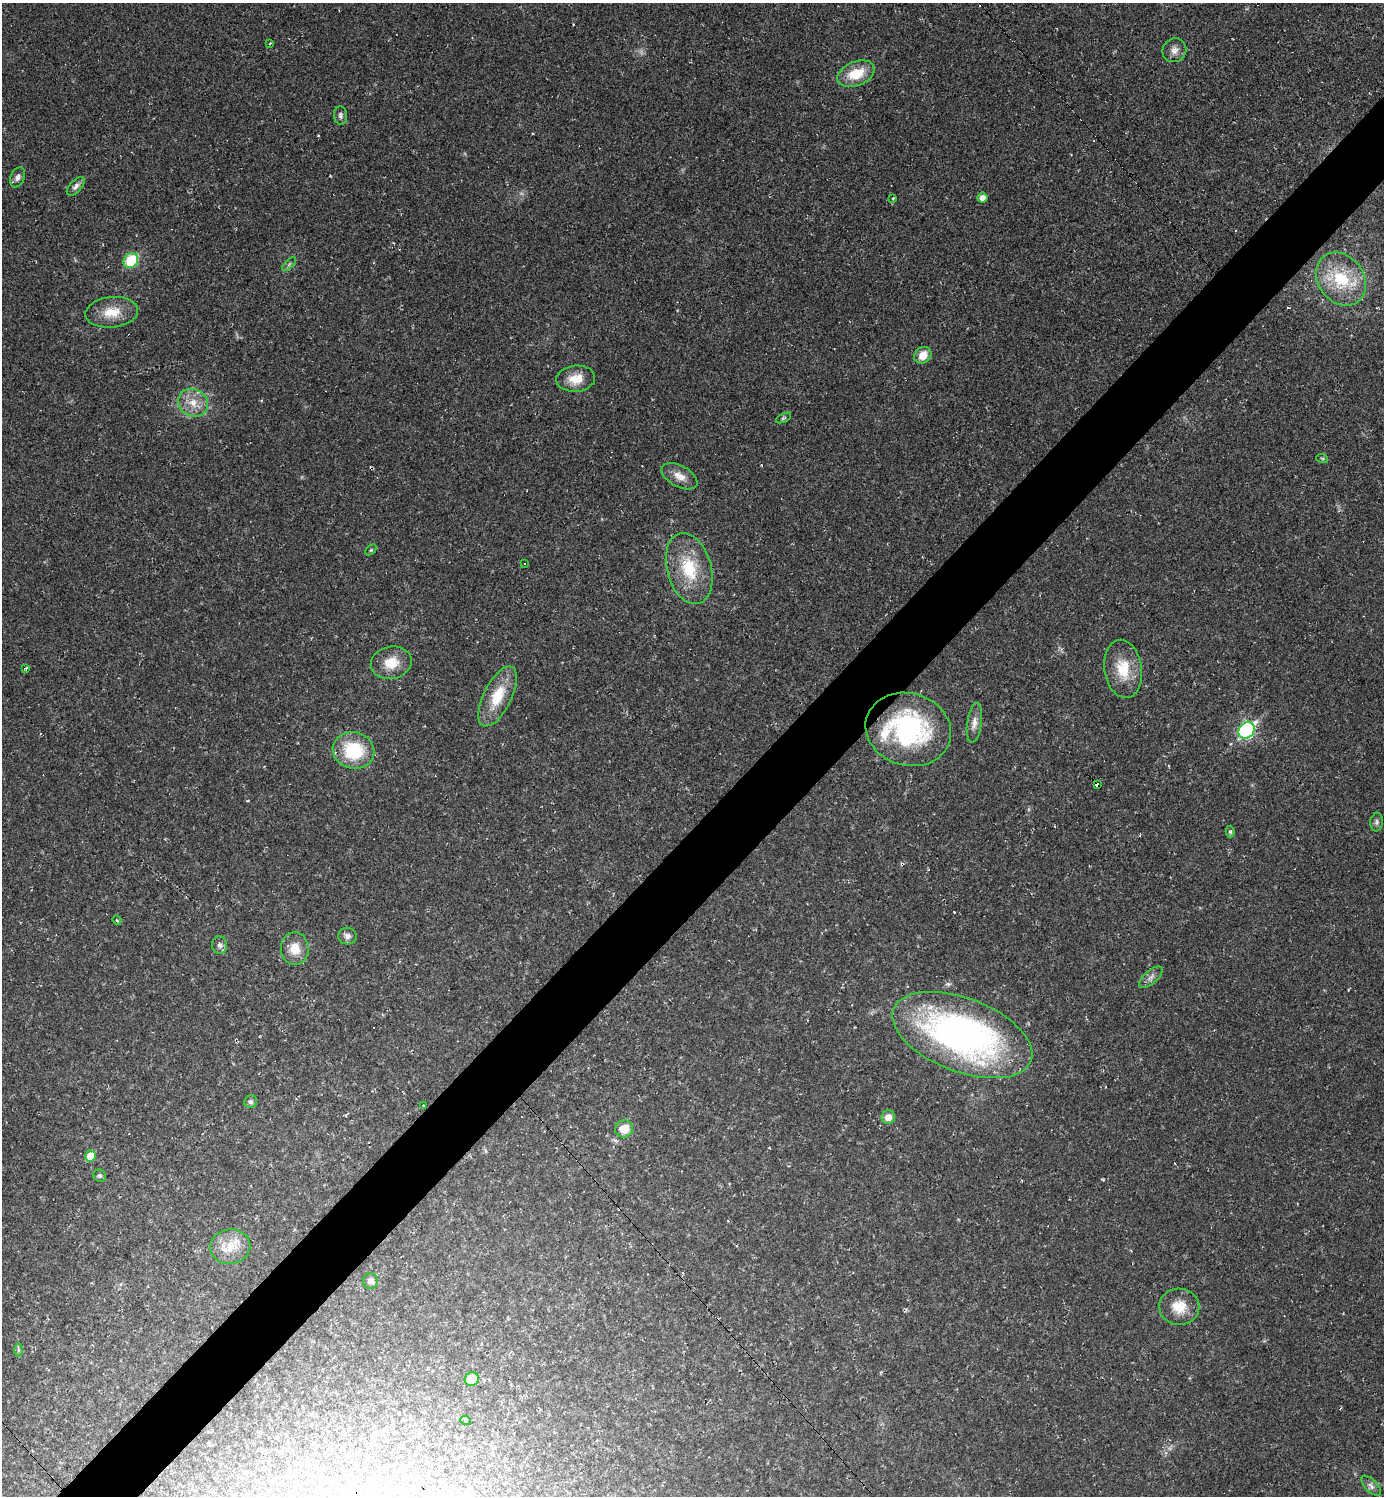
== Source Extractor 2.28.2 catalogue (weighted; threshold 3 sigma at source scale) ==
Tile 7 of 4 x 4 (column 3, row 2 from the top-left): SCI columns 2918-4299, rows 2990-4483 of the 5977 x 5977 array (HDU 1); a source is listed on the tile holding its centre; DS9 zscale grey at full resolution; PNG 1386 x 1498 px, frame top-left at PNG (2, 3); each listed source drawn as its Kron ellipse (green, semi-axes under 4 px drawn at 4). Shown black and unused: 5% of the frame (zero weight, under 2 of 3 exposures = <1% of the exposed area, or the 3 px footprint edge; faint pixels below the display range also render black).
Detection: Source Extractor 2.28.2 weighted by HDU 2 'WHT'; one run over the whole footprint, this tile lists its part. Background 0.0318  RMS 0.0063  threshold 0.0283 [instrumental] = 3 sigma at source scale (4.5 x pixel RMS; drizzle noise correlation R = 1.50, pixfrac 1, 0.05/0.05 arcsec/px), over >= 5 px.
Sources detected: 64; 11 cosmic-ray / hot-pixel residue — neither listed nor drawn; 2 inside a brighter listed object's ellipse — not listed separately; the other 51 listed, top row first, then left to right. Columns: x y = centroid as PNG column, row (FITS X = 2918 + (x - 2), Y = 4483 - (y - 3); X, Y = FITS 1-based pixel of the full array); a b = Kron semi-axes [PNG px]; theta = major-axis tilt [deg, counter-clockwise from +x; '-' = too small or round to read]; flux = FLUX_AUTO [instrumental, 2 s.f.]
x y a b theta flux
270 43 4 3 - 0.53
1174 50 12 11 - 4.4
856 74 19 12 22 17
341 115 9 6 -86 2
18 177 10 7 67 2.5
76 186 11 6 46 2.3
893 198 3 3 - 0.67
982 198 5 5 - 4.5
131 261 8 6 48 29
289 264 8 3 45 1.1
1341 279 28 22 -53 35
112 312 26 15 6 14
923 355 9 7 42 8.7
576 379 19 13 5 10
193 403 15 13 -33 9.9
783 418 8 4 27 1
1322 458 6 4 -18 0.75
679 476 19 10 -28 6.9
371 550 6 4 45 0.85
524 563 3 3 - 0.53
689 568 36 22 -75 30
391 663 21 16 12 13
26 668 4 3 - 1.2
1123 669 29 18 -81 19
498 696 33 14 64 20
974 723 20 7 82 4.7
908 729 43 36 -16 93
1246 730 9 7 46 120
354 750 21 18 -13 34
1097 784 4 3 - 34
1377 822 9 6 83 1.7
1230 831 6 4 89 0.99
117 920 5 4 - 0.68
347 936 9 8 - 2.9
220 945 8 7 - 2.3
295 949 16 14 89 9.7
1151 977 14 6 41 3
962 1035 73 36 -21 250
251 1102 6 6 - 1.5
423 1105 3 2 - 0.83
888 1117 7 6 - 5.3
624 1129 9 8 - 9.9
90 1156 5 5 - 13
100 1176 6 6 - 1.4
230 1247 20 17 9 13
370 1281 7 7 - 3.5
1179 1307 20 18 -7 13
18 1350 6 4 -89 0.87
472 1379 7 6 - 12
466 1421 5 3 - 0.73
1371 1486 13 6 -46 2.7
Overlapping masked pixels (flux is a lower limit): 2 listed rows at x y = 908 729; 1097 784